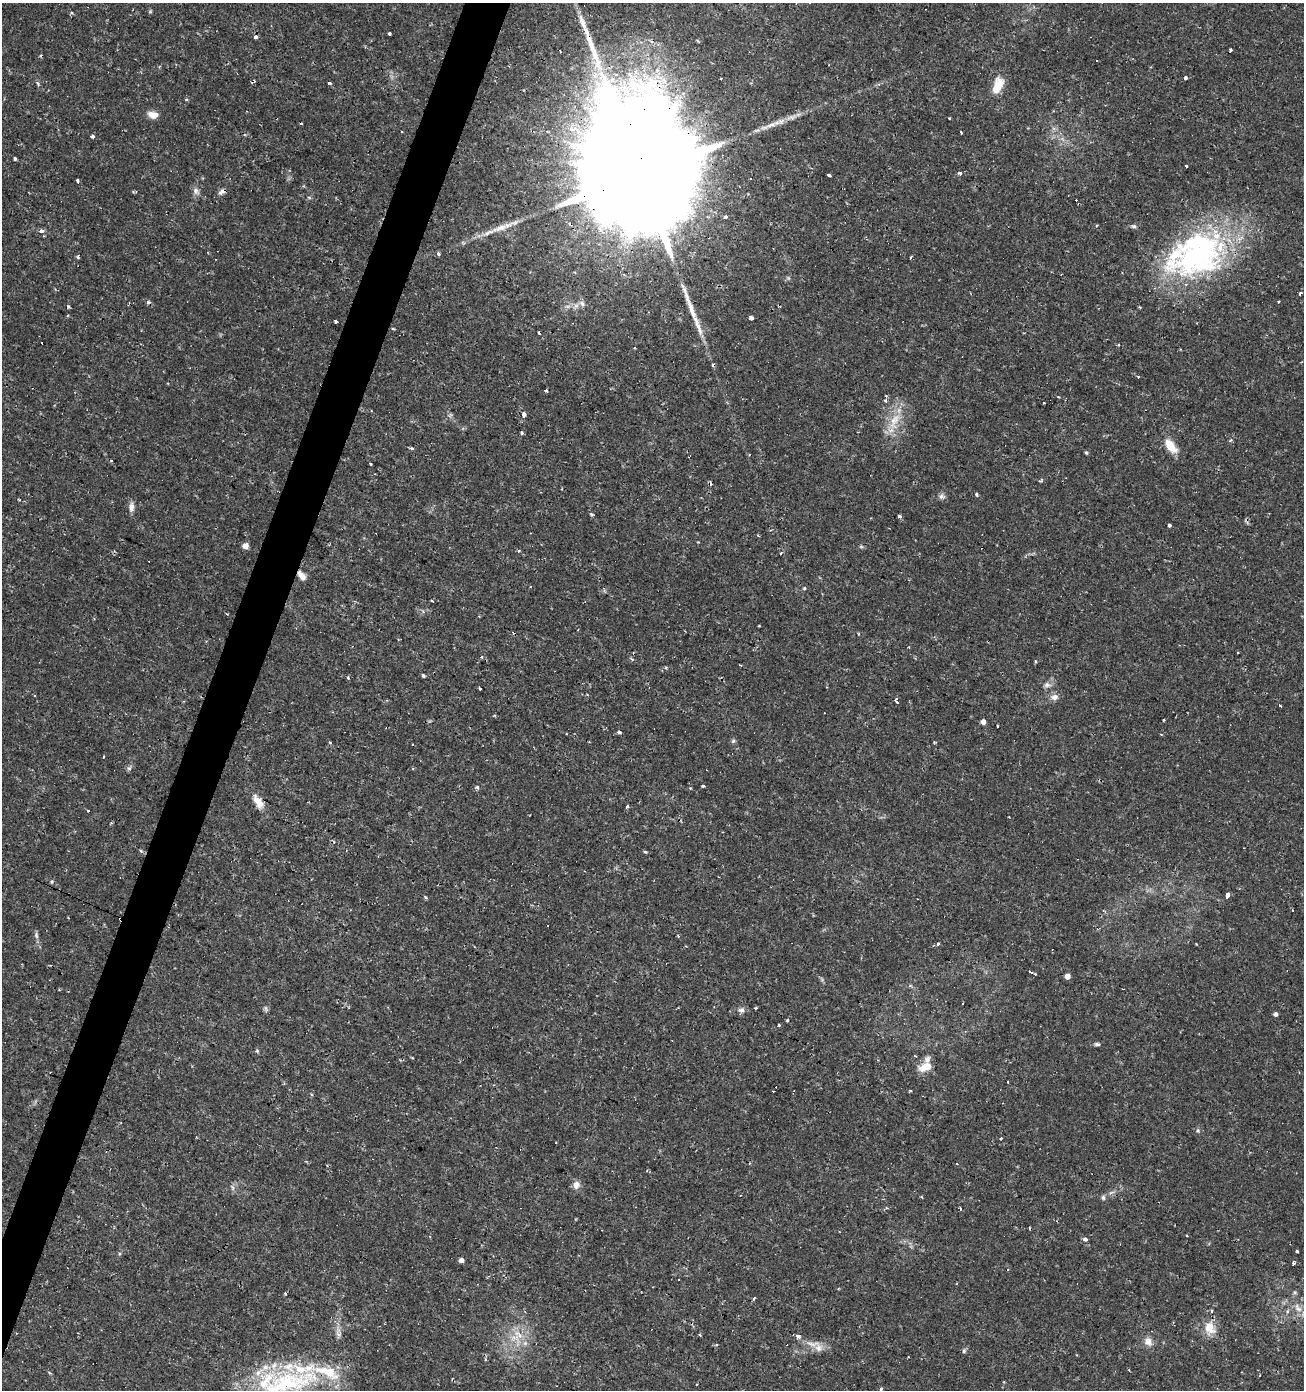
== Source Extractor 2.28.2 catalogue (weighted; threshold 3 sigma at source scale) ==
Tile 7 of 4 x 4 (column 3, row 2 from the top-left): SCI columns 2878-4179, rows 2777-4164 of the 5688 x 5556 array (HDU 1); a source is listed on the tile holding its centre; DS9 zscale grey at full resolution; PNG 1306 x 1392 px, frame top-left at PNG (2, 3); no overlay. Shown black and unused: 3% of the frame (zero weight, under 2 of 3 exposures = <1% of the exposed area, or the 3 px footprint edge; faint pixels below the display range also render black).
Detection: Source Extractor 2.28.2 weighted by HDU 2 'WHT'; one run over the whole footprint, this tile lists its part. Background 0.0153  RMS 0.0019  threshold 0.00852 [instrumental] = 3 sigma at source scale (4.5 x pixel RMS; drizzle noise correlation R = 1.50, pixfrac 1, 0.0396/0.0396 arcsec/px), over >= 5 px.
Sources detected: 172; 12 cosmic-ray / hot-pixel residue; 3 long thin detections or spike segments (spike, bleed or trail) — not listed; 10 inside a brighter listed object's ellipse — not listed separately; the other 147 listed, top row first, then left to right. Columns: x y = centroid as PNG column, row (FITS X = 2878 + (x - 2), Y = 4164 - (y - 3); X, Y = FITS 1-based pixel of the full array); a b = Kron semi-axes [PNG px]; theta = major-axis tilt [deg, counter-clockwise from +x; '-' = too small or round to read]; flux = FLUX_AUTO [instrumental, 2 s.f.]
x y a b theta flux
150 12 6 4 1 0.21
72 13 4 3 - 0.22
582 22 20 7 -69 2.2
389 34 3 3 - 0.52
255 37 4 4 - 0.51
1230 50 3 3 - 0.29
1096 60 3 3 - 1.7
1185 78 4 3 - 0.66
253 81 7 4 42 0.39
329 83 4 3 - 0.36
998 86 20 10 69 3.6
186 99 4 3 - 0.27
153 115 11 7 -12 1.6
402 131 3 2 - 0.24
961 132 3 2 - 0.2
92 136 4 3 - 0.7
15 159 3 3 - 0.5
1186 166 3 3 - 1
638 173 67 27 -26 16000
960 173 5 4 - 0.38
829 175 3 3 - 1.3
77 181 3 3 - 0.9
195 191 9 7 -69 0.75
133 192 4 3 - 0.21
221 192 10 6 20 0.67
725 217 3 3 - 1
1134 226 6 5 - 0.36
500 228 21 8 19 2.2
41 231 6 5 - 0.66
438 253 3 3 - 0.71
1197 256 89 46 16 47
78 257 5 3 - 0.26
911 258 3 3 - 0.47
1300 293 3 3 - 1.3
1278 302 3 3 - 0.28
582 303 8 5 -59 0.54
68 306 4 4 - 0.24
751 318 4 4 - 1.7
336 321 3 3 - 4.1
698 327 31 6 -67 2.3
393 329 5 3 - 0.18
539 332 3 3 - 0.55
42 342 3 3 - 1.8
1138 377 3 2 - 0.26
546 391 4 3 - 0.29
1059 397 3 2 - 0.32
886 400 5 4 - 0.47
1044 403 3 2 - 0.13
524 414 4 4 - 0.87
894 421 29 12 68 4.5
521 432 3 3 - 0.39
1170 446 17 9 -56 3.2
412 448 5 4 - 0.38
1086 453 5 4 - 0.24
197 459 2 2 - 0.17
111 461 3 3 - 0.29
370 464 3 3 - 0.25
1041 481 4 4 - 0.27
976 494 3 3 - 0.62
941 496 8 5 46 0.53
131 507 12 7 -89 1
591 514 5 3 - 0.26
899 516 3 3 - 0.61
1169 525 3 3 - 1
770 530 4 3 - 0.18
245 546 5 4 - 2
861 546 6 4 0 0.27
781 553 3 3 - 0.35
301 575 11 6 -53 1.4
804 588 4 4 - 0.19
432 601 4 2 - 0.26
514 632 3 3 - 0.93
1237 652 3 2 - 0.19
482 657 4 3 - 0.32
632 659 5 3 - 0.26
741 665 3 2 - 0.25
666 668 4 4 - 0.26
423 676 5 4 - 0.24
348 677 3 3 - 0.43
1047 685 10 6 0 0.68
480 689 3 2 - 0.23
1055 697 9 8 - 1
897 701 6 3 -82 0.6
1280 706 3 3 - 0.73
1164 720 3 2 - 0.21
983 722 4 4 - 1
998 726 3 2 - 0.23
619 732 4 4 - 0.5
733 741 6 5 - 0.33
330 742 3 3 - 0.22
934 742 4 3 - 0.18
103 757 3 3 - 0.39
703 786 3 3 - 1.5
477 787 5 4 - 0.37
690 788 3 3 - 0.18
259 802 16 9 -47 2.3
627 806 4 3 - 0.34
88 810 3 3 - 0.57
111 823 3 3 - 0.23
141 851 5 4 - 0.28
645 852 3 3 - 0.29
52 882 5 3 - 0.23
1227 895 5 3 - 3
425 897 5 3 - 0.27
548 926 3 3 - 0.46
36 935 10 5 -77 0.52
678 936 3 3 - 0.21
938 944 4 3 - 0.38
1030 972 4 3 - 0.47
1035 974 3 3 - 0.25
1067 976 4 4 - 1.3
755 1008 3 3 - 0.21
266 1009 9 4 -69 0.38
741 1010 9 7 -2 0.7
1276 1014 4 4 - 0.71
787 1020 4 3 - 0.19
779 1025 3 3 - 0.27
1097 1044 7 4 -7 0.4
257 1051 5 4 - 0.26
925 1067 16 9 23 2.5
773 1091 2 2 - 0.15
910 1091 3 2 - 0.37
1198 1130 6 3 72 0.25
1001 1138 4 3 - 0.24
576 1185 10 8 76 1.1
232 1187 6 4 -70 0.37
1103 1198 7 5 -89 0.41
1187 1235 3 3 - 0.44
1085 1239 4 4 - 0.89
1297 1252 3 3 - 0.37
461 1260 4 4 - 1
1293 1264 4 2 - 0.48
285 1293 3 3 - 0.51
1298 1308 17 6 -54 1.5
1212 1311 4 4 - 0.21
1209 1328 15 13 -57 3.2
338 1333 16 7 -83 1.1
700 1335 3 3 - 0.73
798 1336 6 4 -33 0.64
514 1337 11 5 0 1.1
1148 1341 11 9 -74 1.4
813 1344 23 6 1 1.6
716 1345 4 2 - 0.18
964 1351 6 5 - 0.36
486 1359 4 4 - 0.36
286 1383 99 30 13 27
881 1389 4 3 - 0.66
Overlapping masked pixels (flux is a lower limit): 8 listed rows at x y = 253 81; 638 173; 1197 256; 698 327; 197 459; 301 575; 514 632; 259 802
Isophote crosses this tile's border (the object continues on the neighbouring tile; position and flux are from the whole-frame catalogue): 2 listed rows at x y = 286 1383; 881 1389
Unlisted compact peaks at least as high as the median listed source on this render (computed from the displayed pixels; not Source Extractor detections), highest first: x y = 129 768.